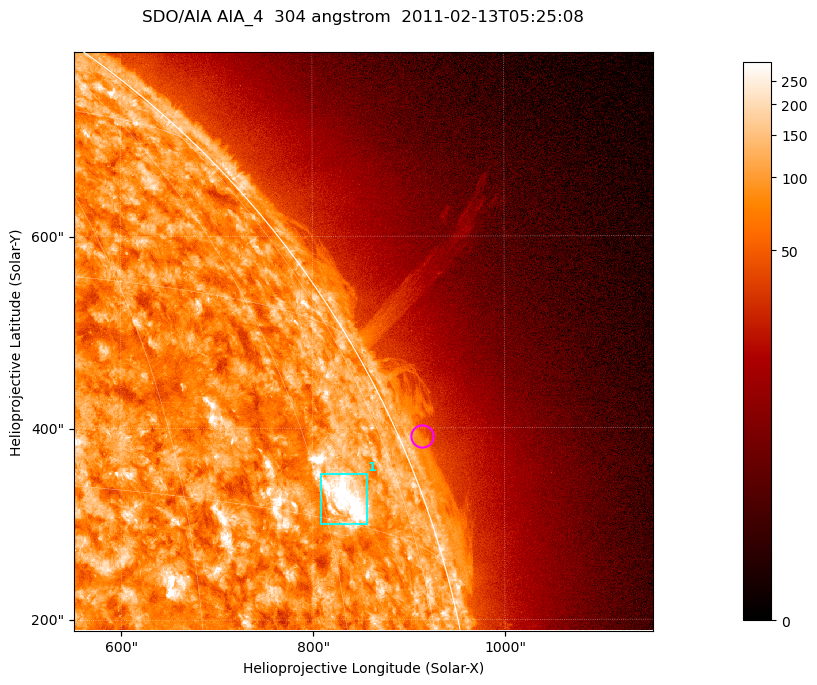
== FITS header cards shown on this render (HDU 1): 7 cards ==
TELESCOP= 'SDO/AIA '           / For AIA: SDO/AIA
INSTRUME= 'AIA_4   '           / For AIA: AIA_ATA1, AIA_ATA2, AIA_ATA3 or AIA_AT
WAVELNTH=                  304 / [angstrom] Wavelength
WAVEUNIT= 'angstrom'           / Wavelength unit: angstrom
DATE-OBS= '2011-02-13T05:25:08.123' / [ISO] Date when observation started; ISO 8
CTYPE1  = 'HPLN-TAN'           / CTYPE1; Typically HPLN
CTYPE2  = 'HPLT-TAN'           / CTYPE2; Typically HPLT

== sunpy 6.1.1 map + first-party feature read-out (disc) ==
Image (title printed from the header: SDO/AIA AIA_4  304 angstrom  2011-02-13T05:25:08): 1006 x 1006 px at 0.6 arcsec/px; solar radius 972 arcsec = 1619 px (partial field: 5.3% of the solar disc is inside the frame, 43% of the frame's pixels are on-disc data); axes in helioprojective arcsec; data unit not stated in the header (colour bar unlabelled)
Orientation: roll -0.132 deg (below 1 deg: not rotated)
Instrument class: DISC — disc imager (sunpy class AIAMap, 304 A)
Bright regions (active regions / flare kernels): reference = the on-disc median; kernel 9 px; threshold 5 sigma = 155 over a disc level ~88.8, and >= 1.15x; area >= 1012 px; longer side >= 12 px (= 7.2 arcsec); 1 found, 1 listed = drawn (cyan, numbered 1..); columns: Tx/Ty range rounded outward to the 2 arcsec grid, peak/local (2 s.f.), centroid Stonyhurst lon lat
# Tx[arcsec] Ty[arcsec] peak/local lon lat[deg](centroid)
1 808..856 300..352 6.6 +63 +17
Off-limb structures (1.02-1.3 R_sun): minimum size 400 px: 4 found; the strongest spans PA ~290..295 deg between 1.02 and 1.05 R_sun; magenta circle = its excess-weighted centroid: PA ~295 deg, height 1.02 R_sun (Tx ~914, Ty ~392 arcsec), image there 1.5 x the reference